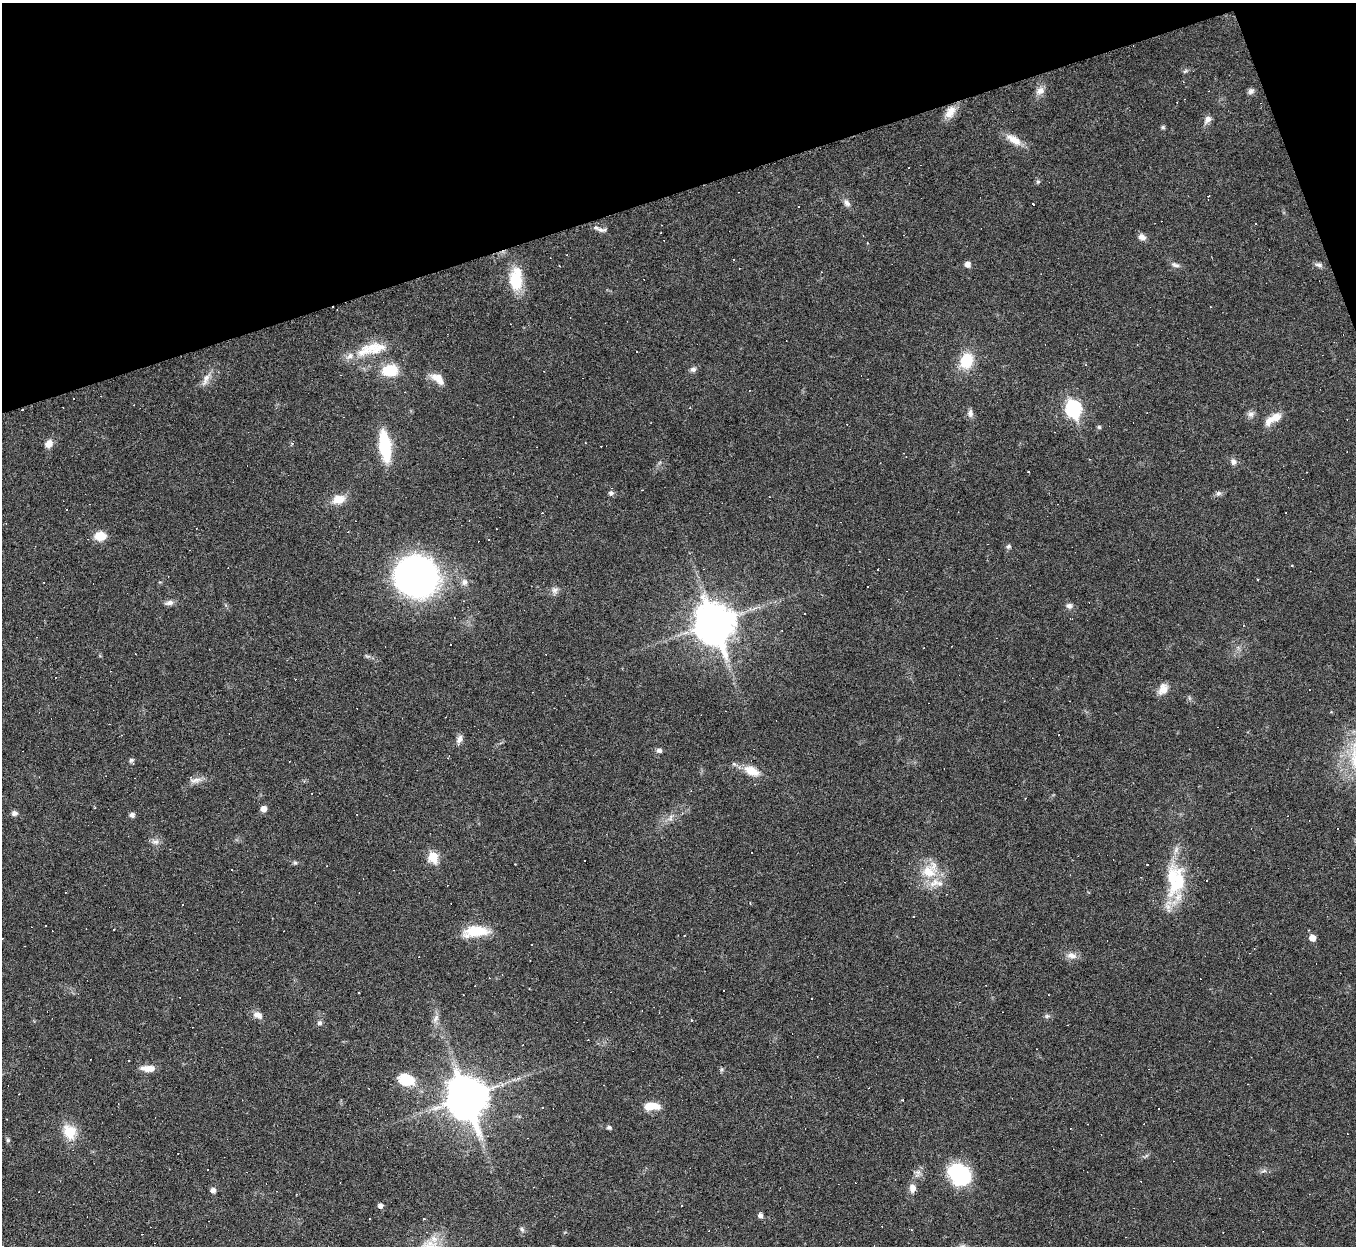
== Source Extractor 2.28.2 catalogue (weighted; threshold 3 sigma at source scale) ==
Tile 3 of 4 x 4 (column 3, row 1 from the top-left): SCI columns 2707-4060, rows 4013-5256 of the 5469 x 5422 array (HDU 1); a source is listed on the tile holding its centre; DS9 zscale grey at full resolution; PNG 1358 x 1248 px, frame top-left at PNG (2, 3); no overlay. Shown black and unused: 17% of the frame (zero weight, under 3 of 6 exposures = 3% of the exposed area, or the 3 px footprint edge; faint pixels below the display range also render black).
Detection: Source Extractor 2.28.2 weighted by HDU 2 'WHT'; one run over the whole footprint, this tile lists its part. Background 0.0393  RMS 0.0024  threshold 0.00979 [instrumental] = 3 sigma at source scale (4.09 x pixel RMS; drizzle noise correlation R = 1.36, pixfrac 0.8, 0.05/0.05 arcsec/px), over >= 5 px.
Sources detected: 191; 94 cosmic-ray / hot-pixel residue — not listed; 5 inside a brighter listed object's ellipse — not listed separately; the other 92 listed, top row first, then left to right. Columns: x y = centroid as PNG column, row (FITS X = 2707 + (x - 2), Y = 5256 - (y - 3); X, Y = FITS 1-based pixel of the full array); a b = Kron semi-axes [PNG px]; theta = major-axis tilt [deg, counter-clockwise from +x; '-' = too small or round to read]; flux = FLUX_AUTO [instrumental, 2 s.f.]
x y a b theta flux
1040 91 12 9 32 1.5
1251 91 9 7 47 0.68
950 112 18 11 56 2.5
1208 119 11 7 55 1.1
1163 127 6 5 - 0.34
1014 140 22 9 -33 2.9
1038 182 6 5 - 0.36
847 203 11 7 -49 1
1033 204 3 3 - 10
600 230 15 5 -8 0.93
1142 237 9 7 -24 1.1
733 260 3 3 - 0.33
967 264 5 5 - 1.4
1175 265 13 5 -17 0.76
1319 265 11 6 -8 0.7
516 279 25 13 90 8.5
372 349 44 15 15 6.7
637 352 2 2 - 0.16
966 360 15 12 69 7.4
693 369 8 6 13 0.69
390 370 14 10 3 7.6
206 379 19 8 67 1.7
438 379 20 10 -38 2.5
74 398 3 2 - 0.25
690 408 3 2 - 0.15
1073 409 8 7 - 42
970 413 11 7 -85 0.93
1251 414 9 8 - 0.91
1275 417 17 11 24 2.4
1099 427 5 5 - 0.33
48 444 10 8 52 1.8
292 444 6 4 1 0.27
385 446 24 8 -83 17
1233 461 9 7 -70 0.89
611 493 6 6 - 0.54
1218 493 8 6 41 0.6
338 499 13 9 14 3.1
542 513 3 2 - 0.17
100 536 11 8 1 4.1
1008 546 7 6 - 0.45
703 569 3 2 - 0.18
417 576 41 40 - 71
1258 580 3 2 - 0.18
464 582 9 7 -76 1
555 590 10 8 13 0.95
169 603 11 6 11 0.96
1069 606 9 8 - 0.86
805 613 3 2 - 0.21
714 623 16 13 -71 460
952 646 3 2 - 0.16
1163 689 15 10 61 2
459 739 12 6 69 1
660 751 4 3 - 1.9
448 757 6 3 69 0.21
131 760 7 6 - 0.49
752 771 21 11 -24 3.5
195 780 18 6 9 1.4
263 809 5 5 - 1.6
14 813 8 6 -5 0.8
132 815 5 5 - 0.88
670 818 11 5 65 0.83
155 842 10 8 -13 1
433 857 6 6 - 9.1
295 863 6 5 - 0.36
1147 864 3 2 - 0.2
928 872 21 17 -18 6
1179 879 60 19 68 11
183 905 3 3 - 0.98
913 917 3 3 - 0.25
1308 930 3 2 - 0.19
476 931 29 12 6 6.8
1312 938 6 5 - 1.8
1071 955 13 8 -7 1.5
258 1015 11 8 -27 1.5
1047 1016 6 6 - 0.43
436 1018 13 6 68 1.1
691 1020 3 3 - 0.24
320 1023 7 7 - 0.57
588 1040 2 2 - 0.18
148 1068 16 7 -1 2.4
407 1080 19 13 -15 6.4
466 1097 16 13 -71 510
649 1106 10 8 15 2.8
609 1127 5 4 - 0.5
69 1132 19 15 -59 4.8
8 1140 5 5 - 0.34
959 1174 24 19 -40 17
912 1188 10 8 -88 1.5
213 1190 6 5 - 1
380 1206 5 5 - 0.91
760 1215 5 5 - 0.83
522 1229 8 6 -46 0.55